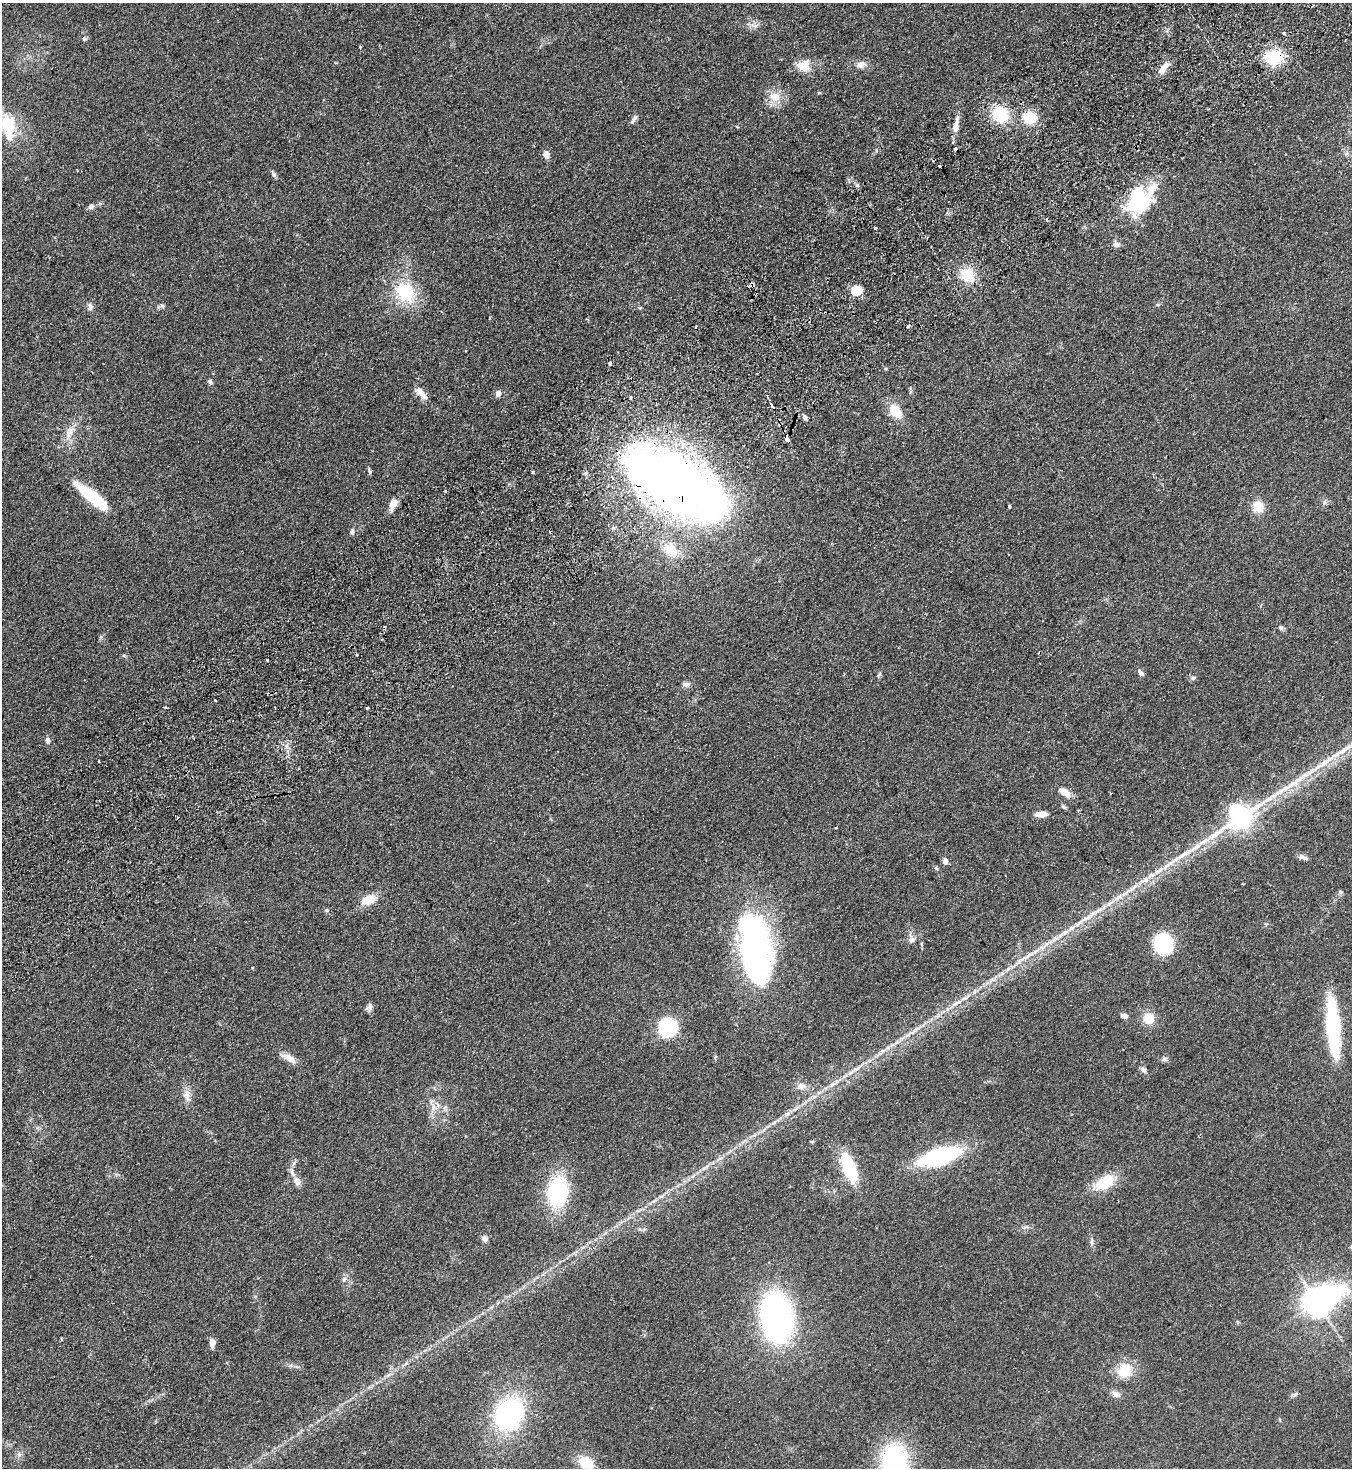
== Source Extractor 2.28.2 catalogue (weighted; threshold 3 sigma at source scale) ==
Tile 10 of 4 x 4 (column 2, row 3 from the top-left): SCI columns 1682-3031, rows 1517-2982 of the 5925 x 5963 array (HDU 1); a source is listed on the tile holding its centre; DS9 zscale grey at full resolution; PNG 1354 x 1470 px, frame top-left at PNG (2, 3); no overlay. Shown black and unused: <1% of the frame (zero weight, under 2 of 3 exposures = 3% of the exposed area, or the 3 px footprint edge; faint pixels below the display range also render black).
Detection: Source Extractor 2.28.2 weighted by HDU 2 'WHT'; one run over the whole footprint, this tile lists its part. Background 0.091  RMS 0.009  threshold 0.0403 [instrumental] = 3 sigma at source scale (4.5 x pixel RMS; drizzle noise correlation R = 1.50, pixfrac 1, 0.05/0.05 arcsec/px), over >= 5 px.
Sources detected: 122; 1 inside a brighter object's white glare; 9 cosmic-ray / hot-pixel residue — not listed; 5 inside a brighter listed object's ellipse — not listed separately; the other 107 listed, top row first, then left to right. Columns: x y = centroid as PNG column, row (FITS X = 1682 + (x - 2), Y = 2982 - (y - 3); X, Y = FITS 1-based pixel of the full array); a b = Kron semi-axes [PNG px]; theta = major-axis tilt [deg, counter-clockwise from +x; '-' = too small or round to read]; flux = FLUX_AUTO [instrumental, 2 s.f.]
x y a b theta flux
754 25 10 4 -13 2.6
1284 33 4 3 - 2.8
84 39 6 5 - 1.6
1274 57 16 13 3 41
860 64 12 9 31 5.2
804 66 17 15 2 13
1163 68 16 7 52 8.7
819 93 5 3 - 0.79
775 97 17 14 0 12
1000 114 17 14 -57 36
1030 117 15 13 -5 22
633 121 10 5 52 2
7 125 42 22 -72 40
956 127 20 7 80 7.2
956 148 3 3 - 9.9
546 155 7 6 - 6.3
939 166 3 3 - 3.8
274 174 9 6 -50 2.1
1137 195 41 16 53 40
91 206 8 6 23 2.6
875 228 3 3 - 2.1
1116 244 11 7 -13 3.2
967 274 19 18 - 19
751 284 5 4 - 4.1
857 290 14 11 34 13
404 292 22 17 -49 48
162 306 7 5 -29 1.7
90 307 11 6 -84 3.1
908 326 4 3 - 8.8
610 363 3 3 - 3.9
210 382 7 5 -67 1.7
420 391 14 9 -34 6.5
498 393 7 6 - 4.3
631 397 3 3 - 3.8
772 405 5 3 - 9.5
895 411 19 12 -54 16
805 417 6 5 - 2.6
70 432 23 9 63 11
787 439 5 3 - 7.4
370 471 7 5 -80 1.5
533 472 4 3 - 1.2
675 484 98 43 -30 820
92 497 41 10 -39 44
1324 502 7 4 88 1.7
393 503 8 6 59 11
1009 506 3 3 - 4.7
1258 507 14 13 - 12
352 531 9 4 71 1.8
670 549 24 16 -32 19
1281 628 6 6 - 1.7
101 637 6 4 89 1.4
267 660 3 3 - 2
1140 672 9 5 -54 3.3
879 675 8 3 45 1.1
1193 678 6 5 - 1.7
686 684 11 6 -4 3.4
215 700 3 3 - 1.4
165 707 3 3 - 3.5
368 708 3 3 - 1.2
48 741 7 6 - 3.3
99 761 3 2 - 2
1065 792 13 7 -31 9.4
1064 807 6 5 - 1.4
1041 814 10 5 3 10
1239 816 54 35 34 91
836 827 3 2 - 1.2
1304 858 12 5 -29 2.8
945 861 7 7 - 3.1
936 868 7 4 -44 1.3
1341 892 6 4 -19 1.1
368 900 19 10 20 14
327 910 6 5 - 1.4
911 940 10 6 28 3.2
921 944 6 4 -89 1.1
1163 944 17 16 - 55
756 948 72 30 -82 270
369 1007 11 6 65 2.9
1124 1016 9 6 -22 2.7
1149 1018 13 13 - 13
1333 1026 47 11 -85 110
668 1028 15 14 - 77
289 1058 21 8 -28 8
1165 1059 8 6 -3 2.1
1143 1070 9 6 -47 2.7
802 1086 14 9 -5 5.4
187 1095 19 9 -86 7
433 1107 11 6 -81 5.1
939 1157 35 14 18 120
849 1168 30 12 -69 50
292 1172 13 5 -72 3.4
297 1182 9 7 -54 6.2
1104 1182 24 14 28 28
558 1192 22 18 82 90
644 1229 6 4 20 1.4
485 1239 7 7 - 3.8
1092 1241 11 4 90 2.3
344 1279 8 6 39 2.8
1317 1302 17 9 27 950
777 1318 35 23 -81 300
1237 1322 6 4 -88 0.94
212 1343 10 7 -88 4.7
291 1365 7 4 19 1.7
1125 1370 19 17 53 20
1115 1394 11 8 -26 4.4
509 1414 27 22 58 130
894 1462 28 19 -87 150
586 1463 17 13 -34 22
Overlapping masked pixels (flux is a lower limit): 6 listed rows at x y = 1274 57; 1137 195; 751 284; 908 326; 787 439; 675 484
Isophote crosses this tile's border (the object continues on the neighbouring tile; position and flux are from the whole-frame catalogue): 3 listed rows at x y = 7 125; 894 1462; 586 1463